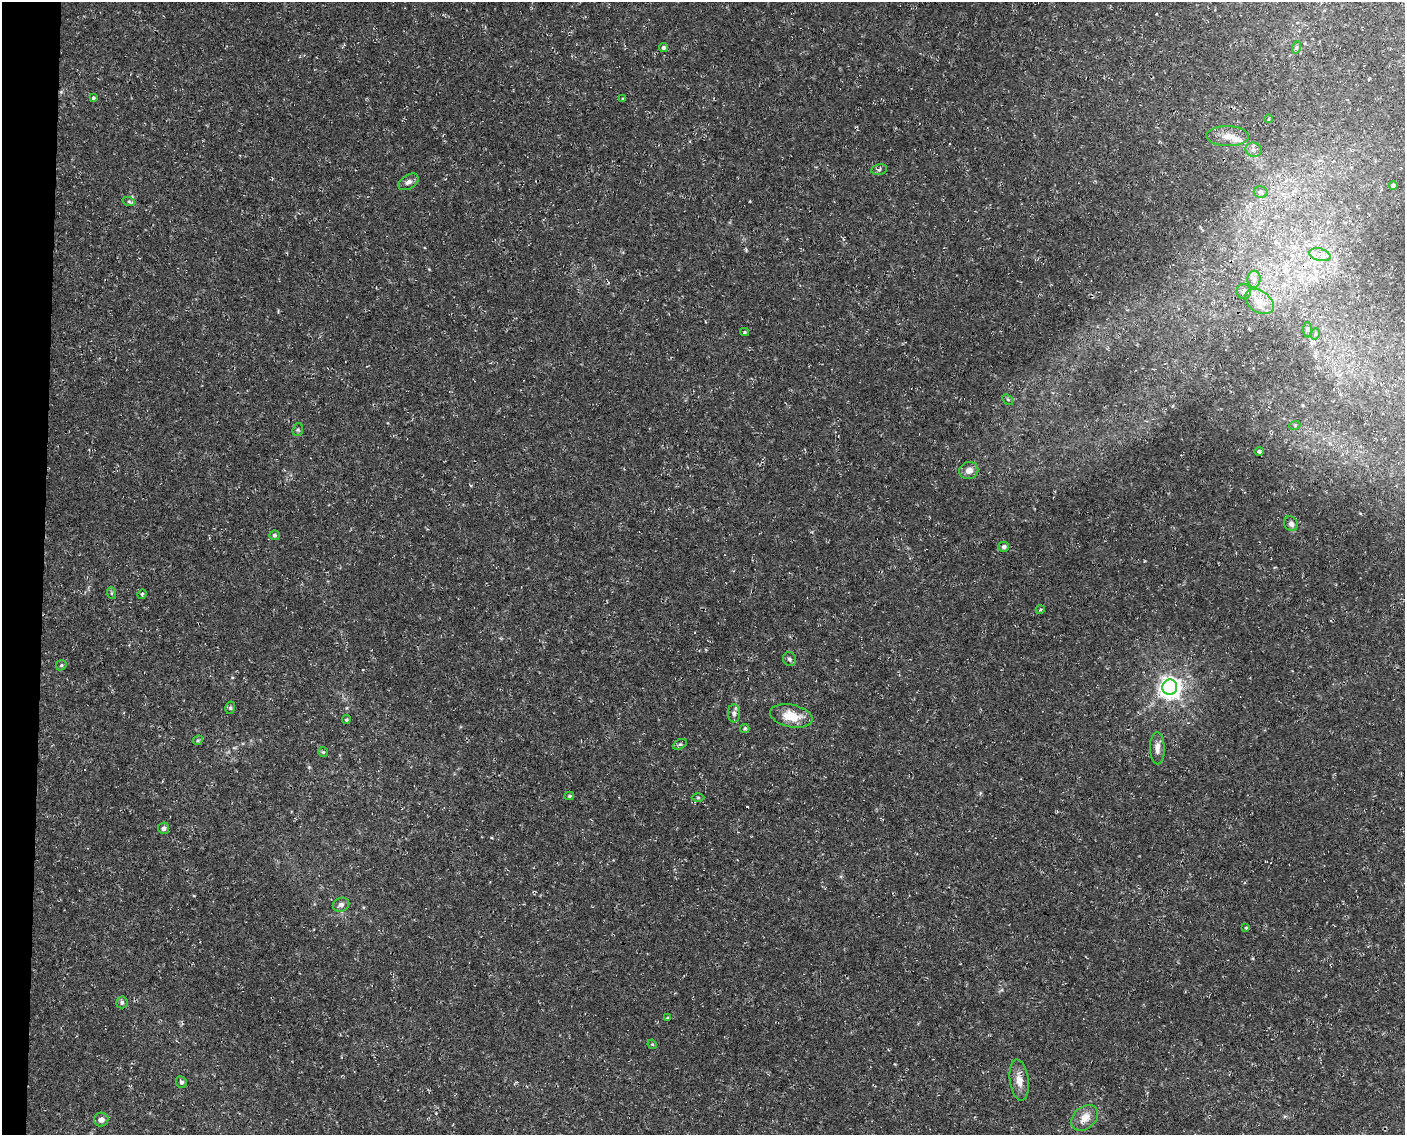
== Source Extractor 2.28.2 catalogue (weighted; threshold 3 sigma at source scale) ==
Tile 7 of 3 x 4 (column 1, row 3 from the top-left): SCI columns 404-1806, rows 1136-2268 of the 4897 x 4553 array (HDU 1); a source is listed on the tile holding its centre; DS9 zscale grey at full resolution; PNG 1407 x 1137 px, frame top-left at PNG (2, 2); each listed source drawn as its Kron ellipse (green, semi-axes under 4 px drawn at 4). Shown black and unused: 3% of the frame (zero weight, under 3 of 4 exposures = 5% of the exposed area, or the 3 px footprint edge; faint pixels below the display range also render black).
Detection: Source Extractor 2.28.2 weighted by HDU 2 'WHT'; one run over the whole footprint, this tile lists its part. Background 0.00483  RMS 0.0017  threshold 0.00758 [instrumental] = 3 sigma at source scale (4.5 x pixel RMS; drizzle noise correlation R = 1.50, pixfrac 1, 0.0396/0.0396 arcsec/px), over >= 5 px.
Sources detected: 58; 3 cosmic-ray / hot-pixel residue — neither listed nor drawn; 1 inside a brighter listed object's ellipse — not listed separately; the other 54 listed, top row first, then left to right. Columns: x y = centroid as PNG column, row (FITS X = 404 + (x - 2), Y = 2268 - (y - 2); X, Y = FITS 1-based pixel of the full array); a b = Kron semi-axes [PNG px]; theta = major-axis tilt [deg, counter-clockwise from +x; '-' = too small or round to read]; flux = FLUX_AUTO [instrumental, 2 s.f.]
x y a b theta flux
1297 47 6 4 70 0.26
663 48 4 4 - 0.33
93 98 4 4 - 0.23
623 99 4 3 - 0.24
1269 119 4 3 - 0.13
1227 136 21 10 -1 1.9
1253 150 8 7 - 0.53
879 169 8 5 10 0.35
409 182 11 7 31 0.72
1393 185 4 4 - 0.41
1261 192 7 5 -14 0.43
129 202 6 4 -20 0.28
1320 255 11 6 -14 1.1
1254 279 8 6 88 0.73
1244 291 7 7 - 0.59
1259 302 16 10 -34 2.3
1307 330 8 4 -90 0.32
744 332 4 4 - 0.21
1315 334 6 3 71 0.21
1008 399 6 3 -44 0.21
1295 425 5 3 - 0.2
298 430 6 5 - 0.29
1259 451 4 4 - 0.35
969 471 9 8 - 1.2
1291 524 7 6 - 0.62
275 535 5 5 - 0.33
1004 547 5 5 - 0.53
111 593 6 4 -72 0.2
142 594 5 3 - 0.19
1040 610 5 3 - 0.16
789 659 7 6 - 0.43
61 665 5 4 - 0.24
1170 687 8 7 - 120
230 708 6 5 - 0.34
734 713 9 6 -90 0.56
791 716 21 11 -11 3.7
346 720 4 4 - 0.22
745 728 4 4 - 0.22
198 740 5 4 - 0.23
680 744 7 5 28 0.31
1157 748 16 7 -89 1.1
323 752 5 5 - 0.22
569 796 5 4 - 0.23
698 797 6 4 0 0.2
164 828 5 5 - 0.5
341 905 8 7 - 0.65
1246 928 4 4 - 0.16
122 1002 6 5 - 0.39
667 1018 4 3 - 0.16
652 1044 5 4 - 0.16
1019 1080 21 9 -82 1.8
181 1082 6 5 - 0.39
1085 1118 15 11 42 1.9
101 1120 7 7 - 0.8